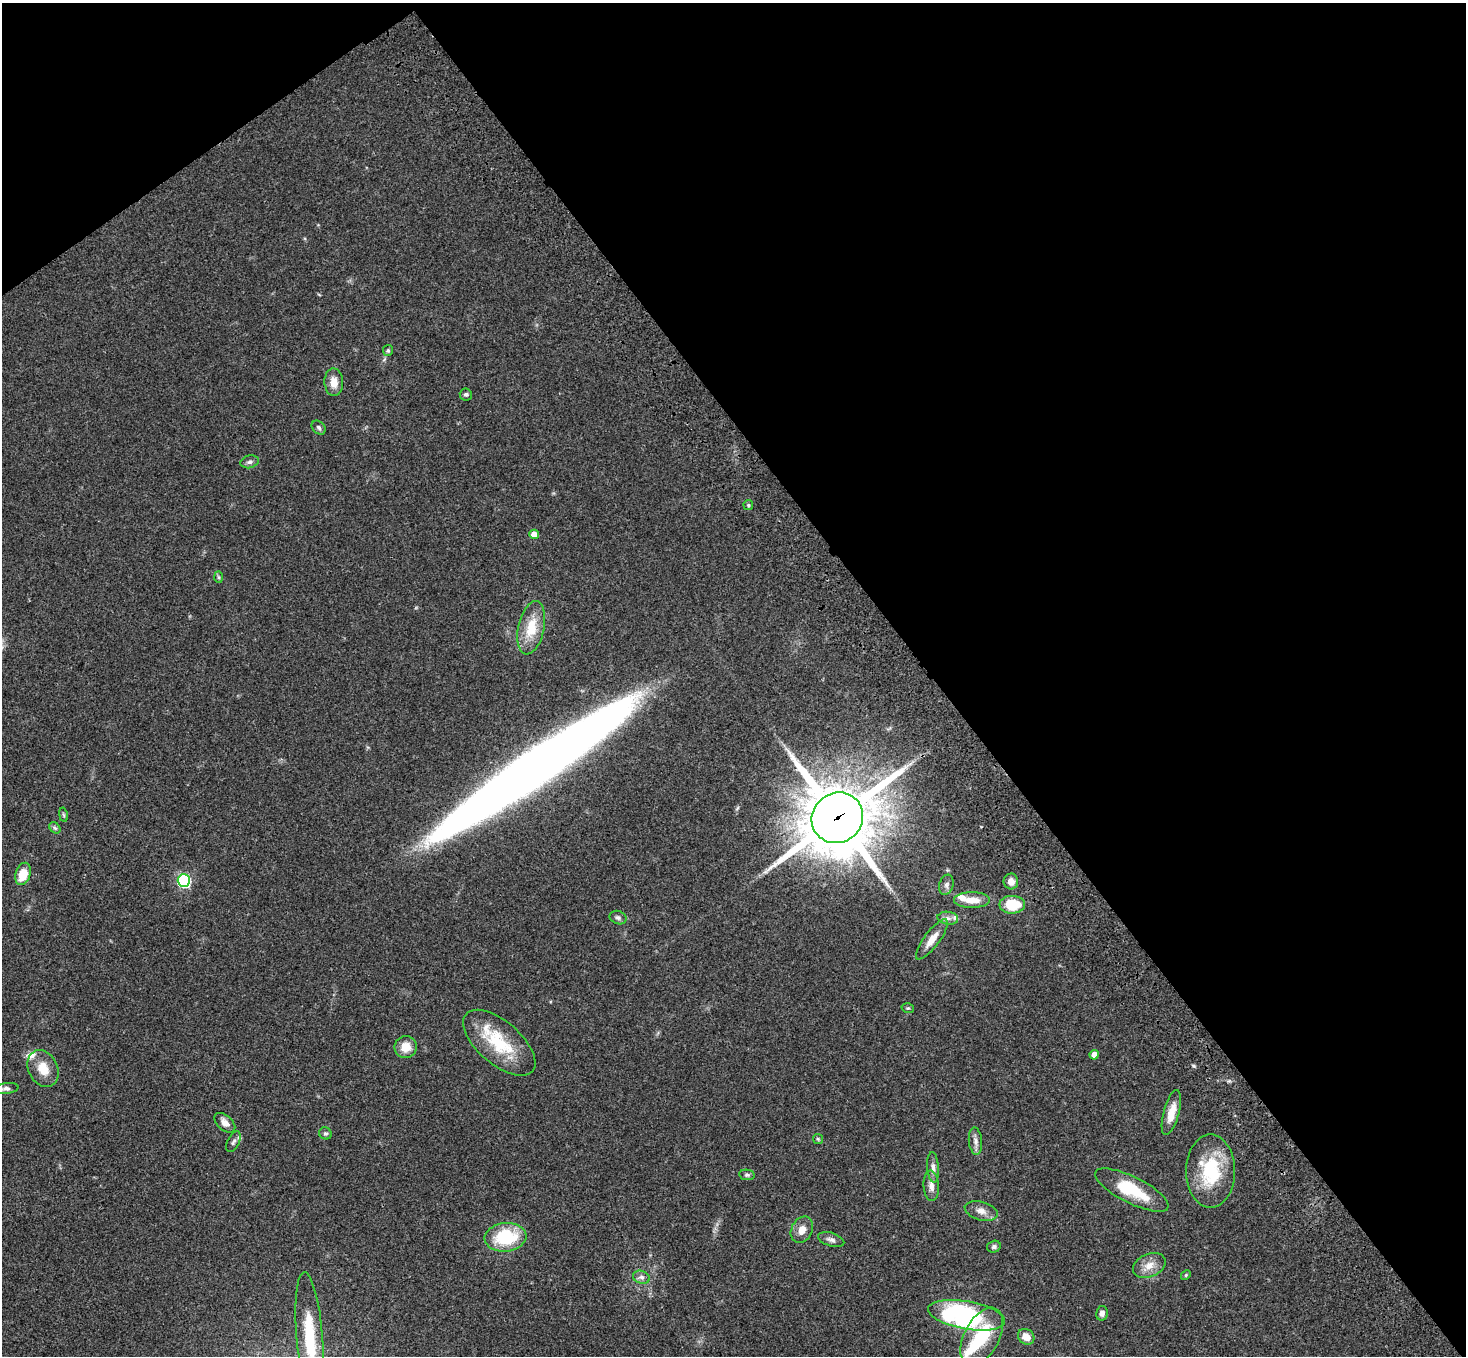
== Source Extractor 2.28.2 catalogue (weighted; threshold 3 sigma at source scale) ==
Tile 3 of 4 x 4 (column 3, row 1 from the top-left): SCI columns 3038-4501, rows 4440-5793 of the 6070 x 6030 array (HDU 1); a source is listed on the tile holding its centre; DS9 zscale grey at full resolution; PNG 1468 x 1358 px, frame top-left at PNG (2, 3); each listed source drawn as its Kron ellipse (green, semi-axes under 4 px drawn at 4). Shown black and unused: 39% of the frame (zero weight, under 3 of 4 exposures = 6% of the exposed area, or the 3 px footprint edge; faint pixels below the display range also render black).
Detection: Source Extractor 2.28.2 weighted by HDU 2 'WHT'; one run over the whole footprint, this tile lists its part. Background 0.0472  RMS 0.0052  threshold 0.0234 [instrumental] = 3 sigma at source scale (4.5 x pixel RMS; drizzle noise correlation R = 1.50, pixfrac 1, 0.05/0.05 arcsec/px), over >= 5 px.
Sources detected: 57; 2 inside a brighter object's white glare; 1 long thin detection or spike segment (spike, bleed or trail) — neither listed nor drawn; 3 inside a brighter listed object's ellipse — not listed separately; the other 51 listed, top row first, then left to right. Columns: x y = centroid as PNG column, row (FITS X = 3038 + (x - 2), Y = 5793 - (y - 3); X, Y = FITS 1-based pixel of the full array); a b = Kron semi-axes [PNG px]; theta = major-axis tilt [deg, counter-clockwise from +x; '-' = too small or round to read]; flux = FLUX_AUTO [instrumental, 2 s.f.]
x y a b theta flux
388 351 5 5 - 0.92
334 382 14 9 -87 4.9
466 394 6 6 - 1.1
319 428 8 6 -46 1.2
250 462 9 6 14 1.5
748 505 5 4 - 0.74
534 534 5 4 - 5.5
219 577 6 4 -88 0.74
531 628 27 13 78 13
63 815 7 3 -81 0.6
837 818 26 24 37 4200
55 828 6 5 - 0.91
23 874 11 7 73 9.2
184 881 6 6 - 68
1011 881 8 7 - 3.5
946 885 10 7 73 1.9
972 900 18 8 0 6.6
1012 905 13 9 -1 17
618 918 8 6 -23 1.5
948 918 10 6 -7 2.1
932 939 24 7 53 5.9
908 1008 6 4 -17 0.67
499 1043 44 21 -41 27
406 1047 11 11 - 6.3
1094 1055 4 4 - 4.3
43 1069 19 14 -63 8.8
6 1089 12 5 7 1.7
1171 1113 23 8 75 7.3
225 1123 12 7 -41 2.9
325 1133 6 5 - 0.98
818 1139 5 5 - 0.68
975 1141 14 6 -84 2.6
234 1142 11 5 62 1.5
933 1167 15 6 -86 2.4
1210 1171 36 24 90 31
747 1175 8 5 -9 0.99
931 1186 15 7 -85 3.7
1132 1190 40 13 -26 23
981 1211 17 9 -15 3.9
802 1230 14 10 62 4.7
505 1237 21 14 6 28
831 1240 13 6 -17 2.1
994 1247 7 6 - 1.3
1149 1265 17 11 25 5.7
1186 1275 5 4 - 0.56
641 1277 8 6 -20 1.8
1102 1313 7 5 78 2
967 1315 39 14 -10 81
310 1337 65 13 -85 29
982 1337 31 17 62 25
1026 1337 9 7 -35 5
Overlapping masked pixels (flux is a lower limit): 1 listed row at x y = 837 818
Isophote crosses this tile's border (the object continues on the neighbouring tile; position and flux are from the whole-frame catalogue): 2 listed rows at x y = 6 1089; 310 1337
Unlisted compact peaks at least as high as the median listed source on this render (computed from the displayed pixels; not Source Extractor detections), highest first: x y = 1194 1066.